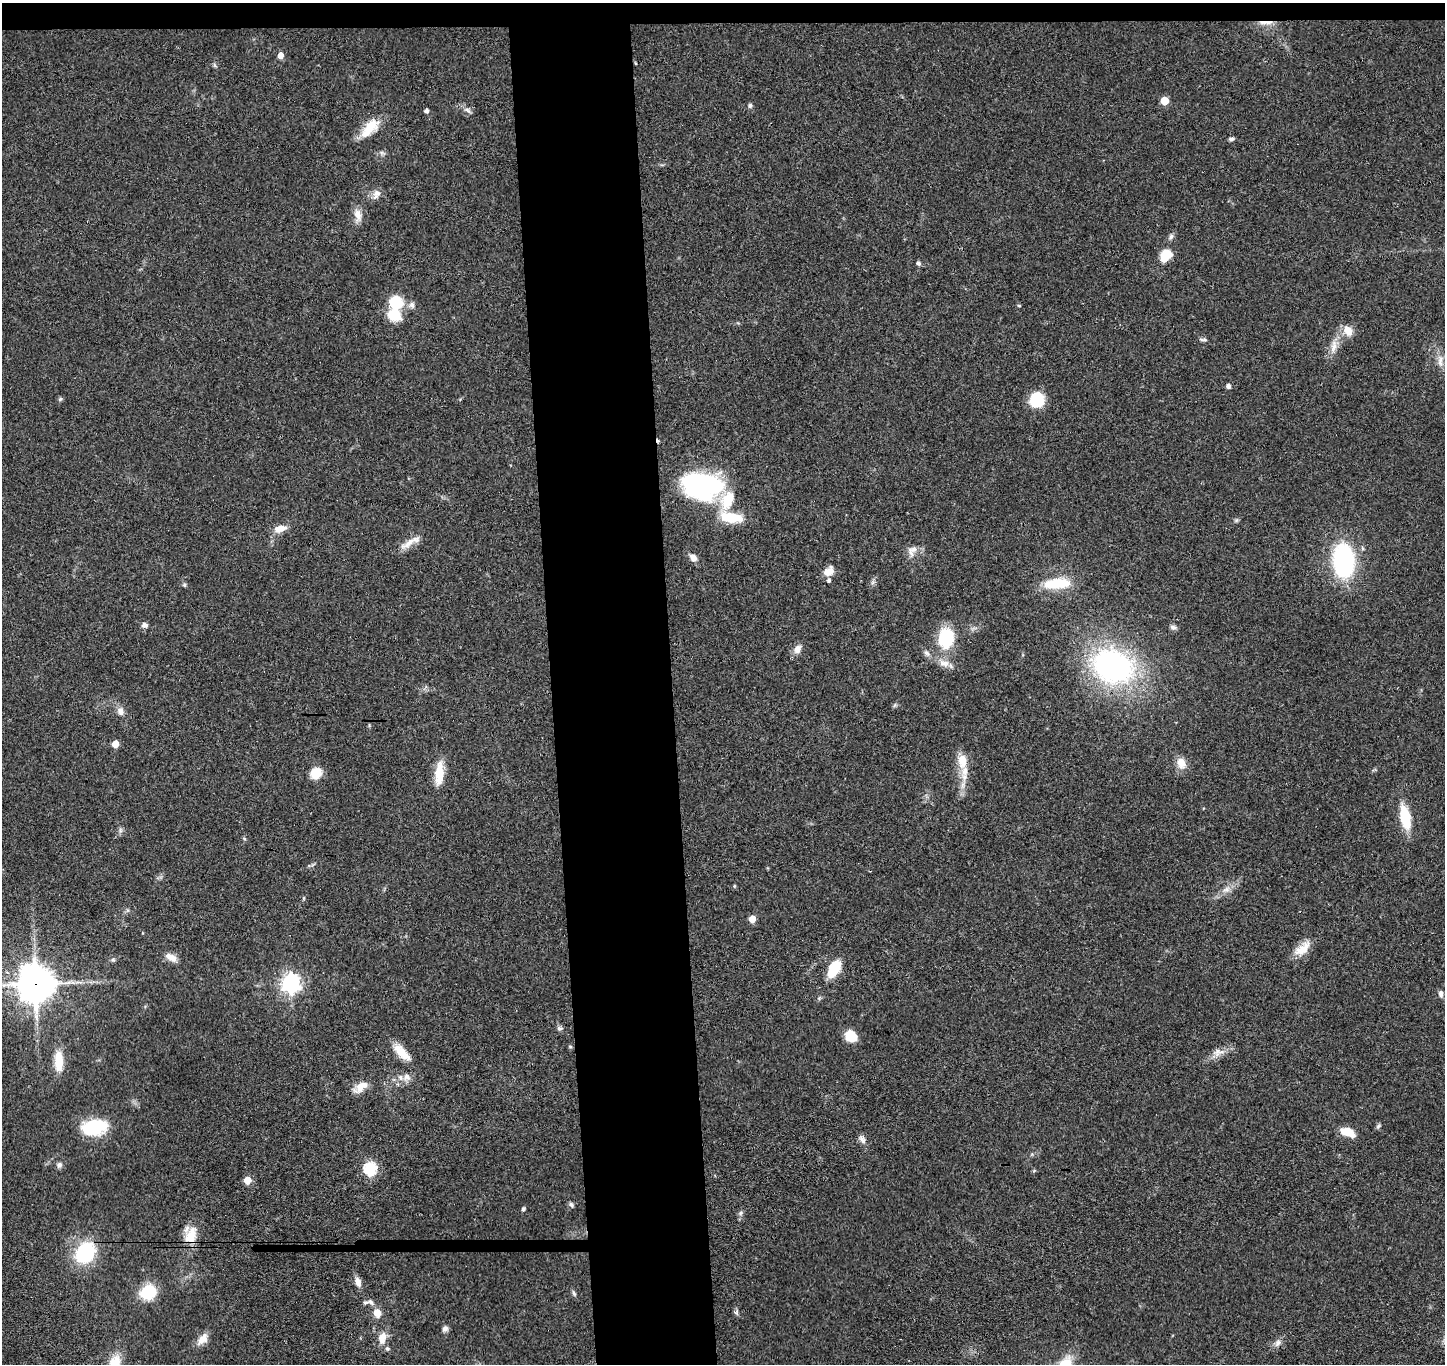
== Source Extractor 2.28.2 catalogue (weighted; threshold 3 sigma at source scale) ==
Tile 2 of 3 x 3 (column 2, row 1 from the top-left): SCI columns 1501-2943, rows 2876-4237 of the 4442 x 4368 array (HDU 1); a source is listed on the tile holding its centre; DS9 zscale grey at full resolution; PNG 1447 x 1366 px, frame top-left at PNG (2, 3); no overlay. Shown black and unused: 10% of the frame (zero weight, under 3 of 4 exposures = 6% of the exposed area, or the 3 px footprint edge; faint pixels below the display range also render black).
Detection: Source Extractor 2.28.2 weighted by HDU 2 'WHT'; one run over the whole footprint, this tile lists its part. Background 0.0792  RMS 0.0058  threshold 0.0261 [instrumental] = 3 sigma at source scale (4.5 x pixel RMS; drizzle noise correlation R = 1.50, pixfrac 1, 0.05/0.05 arcsec/px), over >= 5 px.
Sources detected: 98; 1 cosmic-ray / hot-pixel residue — not listed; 5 inside a brighter listed object's ellipse — not listed separately; the other 92 listed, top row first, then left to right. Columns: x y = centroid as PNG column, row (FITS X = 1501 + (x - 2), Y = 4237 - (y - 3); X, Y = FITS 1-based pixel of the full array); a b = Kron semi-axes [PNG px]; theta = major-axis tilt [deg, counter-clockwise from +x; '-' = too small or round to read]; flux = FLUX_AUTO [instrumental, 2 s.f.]
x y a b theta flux
1266 22 22 4 0 4.2
280 55 5 5 - 5.5
635 63 4 3 - 0.45
214 65 7 4 -70 0.9
1164 101 5 5 - 17
750 105 7 5 87 1.1
467 110 11 5 -25 1.9
426 111 4 4 - 1.8
370 128 29 13 48 14
1231 139 7 4 -4 1.3
382 153 7 4 -19 1.1
376 194 14 9 62 3.6
358 215 18 9 -76 4.9
1171 237 9 6 59 1.7
1166 255 14 10 51 11
918 263 6 5 - 1.2
395 303 14 13 - 18
412 305 9 7 -72 2.1
1019 305 5 3 - 0.53
1348 331 12 9 -54 7
1203 339 12 3 -5 1.1
1334 346 20 8 81 5.5
1440 361 15 7 86 3.8
1228 386 4 4 - 2.4
60 399 7 4 45 0.9
1036 400 17 16 - 15
702 486 42 26 -7 91
731 517 27 11 -8 18
280 529 15 8 12 5.9
408 543 27 8 34 6.2
912 551 16 11 59 4.7
693 557 10 7 -41 3.3
1343 560 25 16 -84 88
829 571 12 8 37 5.7
1057 583 32 11 4 20
184 585 6 5 - 1
144 625 8 6 -6 2.1
1173 627 9 6 -19 1.6
946 637 23 18 79 28
797 649 11 8 62 3.9
926 653 9 6 -40 1.8
944 663 16 9 -15 5.1
1113 666 35 28 -23 140
120 711 13 8 -82 3.2
115 744 5 5 - 9.3
962 761 17 10 -86 9.4
1181 763 15 11 -67 5.9
316 773 9 8 - 13
439 773 28 10 86 12
1405 817 25 10 -77 20
120 830 7 4 -72 1.2
1226 889 10 6 27 2.8
752 919 5 5 - 9.4
1303 949 24 12 42 8.8
171 957 15 8 -29 4.7
113 960 6 5 - 0.95
834 969 11 7 60 30
291 983 7 7 - 260
35 984 13 12 - 1200
1441 994 8 6 -84 1.9
560 1028 9 5 -1 1.3
851 1036 10 8 -38 15
570 1046 5 3 - 0.6
1217 1051 18 9 63 4.3
402 1052 28 10 -45 9.4
59 1061 24 10 -90 12
407 1077 11 10 - 3.9
360 1087 22 10 36 6.3
1378 1126 7 5 46 1.1
94 1127 20 12 7 36
1348 1132 16 8 -23 11
862 1139 11 7 -55 2.6
59 1165 7 7 - 1.9
370 1169 6 6 - 73
247 1180 5 5 - 11
571 1204 7 5 -42 1.3
523 1209 5 4 - 1.1
741 1213 7 5 47 1.3
191 1236 24 14 66 12
85 1252 18 14 55 46
358 1282 11 7 -75 4
148 1292 18 15 23 17
574 1293 9 4 -65 1.2
370 1302 11 7 -32 2.2
736 1312 8 5 -72 1.3
377 1313 9 7 -66 6.2
445 1328 8 7 - 2
382 1338 14 8 82 6.8
203 1339 17 9 51 5.4
1278 1343 11 8 47 2.8
387 1349 6 5 - 1.1
114 1364 25 13 68 13
Overlapping masked pixels (flux is a lower limit): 4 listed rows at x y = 1266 22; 35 984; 191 1236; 85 1252
Isophote crosses this tile's border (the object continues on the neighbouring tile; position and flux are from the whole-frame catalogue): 2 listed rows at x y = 35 984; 114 1364